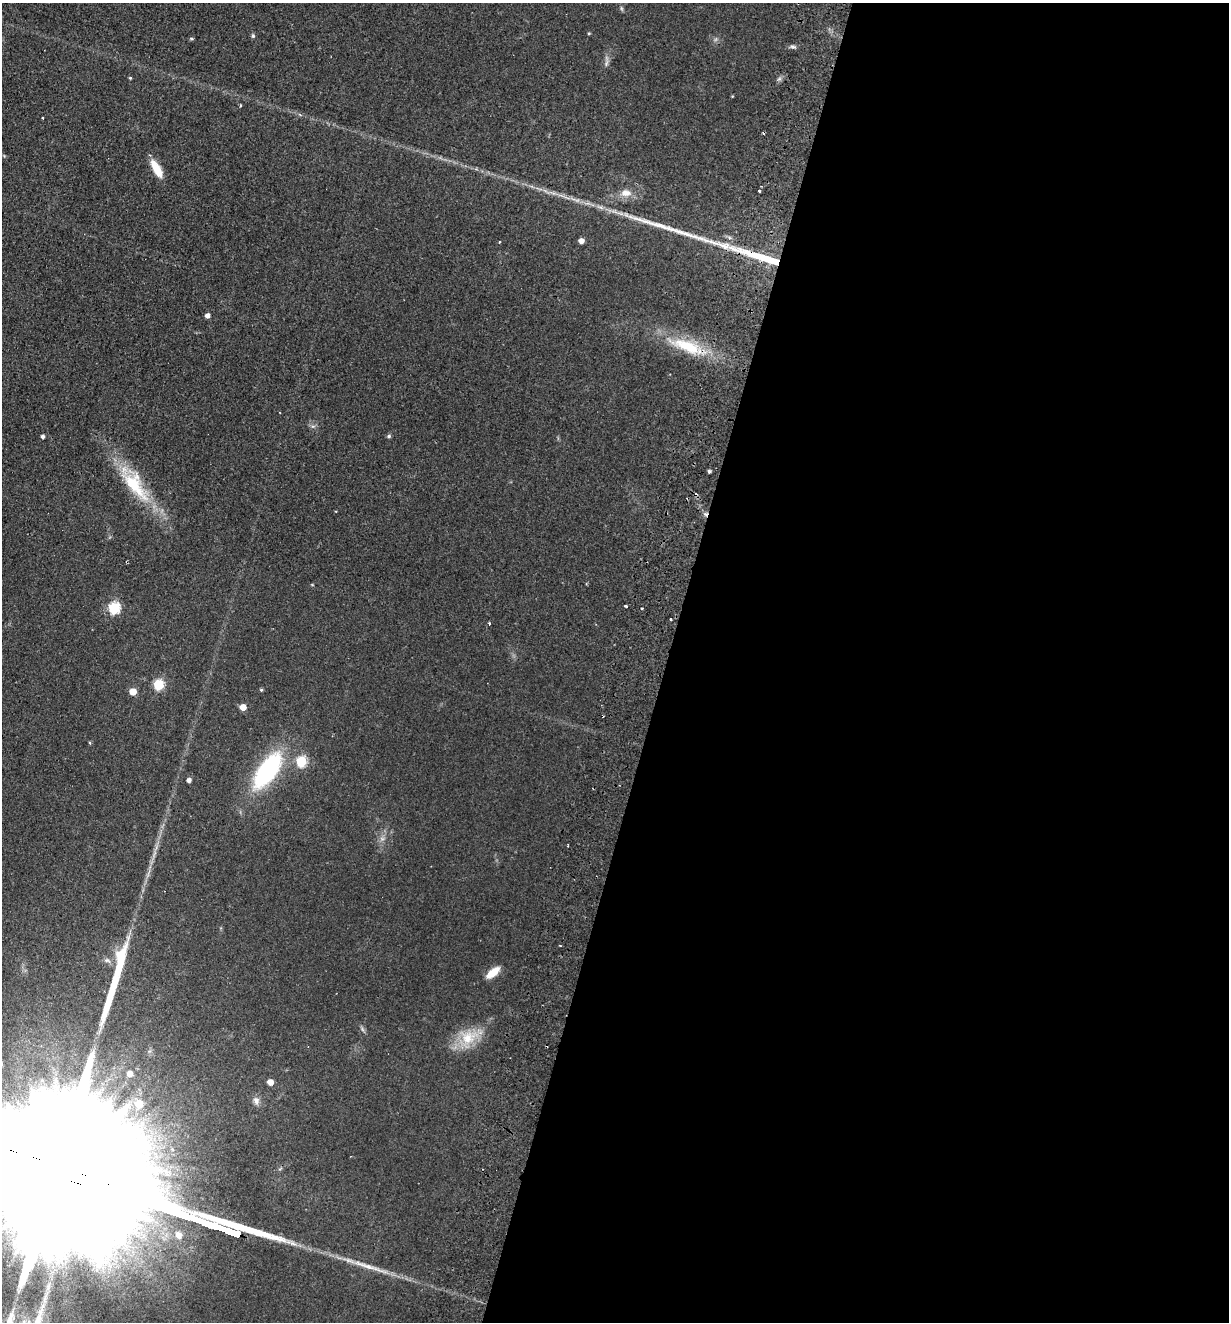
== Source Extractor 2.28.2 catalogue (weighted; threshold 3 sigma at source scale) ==
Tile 12 of 4 x 4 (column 4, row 3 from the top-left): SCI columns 3993-5219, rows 1341-2660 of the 5406 x 5319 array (HDU 1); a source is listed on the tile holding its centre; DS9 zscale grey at full resolution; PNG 1231 x 1324 px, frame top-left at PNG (2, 3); no overlay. Shown black and unused: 46% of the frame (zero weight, under 2 of 3 exposures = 3% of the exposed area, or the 3 px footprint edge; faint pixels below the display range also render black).
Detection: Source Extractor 2.28.2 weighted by HDU 2 'WHT'; one run over the whole footprint, this tile lists its part. Background 0.0953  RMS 0.011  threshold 0.0479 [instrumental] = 3 sigma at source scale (4.5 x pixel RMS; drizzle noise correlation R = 1.50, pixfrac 1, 0.05/0.05 arcsec/px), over >= 5 px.
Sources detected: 51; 1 too faint to see at this stretch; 4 cosmic-ray / hot-pixel residue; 4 long thin detections or spike segments (spike, bleed or trail) — not listed; the other 42 listed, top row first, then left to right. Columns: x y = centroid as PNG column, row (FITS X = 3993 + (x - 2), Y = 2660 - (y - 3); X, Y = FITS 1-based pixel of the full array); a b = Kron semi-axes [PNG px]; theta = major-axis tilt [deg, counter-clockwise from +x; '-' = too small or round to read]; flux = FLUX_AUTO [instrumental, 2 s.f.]
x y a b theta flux
621 8 8 3 -71 1.6
589 33 5 3 - 0.96
253 36 6 5 - 1.6
191 39 5 3 - 1.2
606 62 20 5 86 4.6
130 78 4 4 - 1.1
732 96 4 3 - 0.77
241 105 4 3 - 0.95
42 118 3 3 - 2.2
156 169 22 8 -61 19
759 190 3 3 - 3.1
626 193 16 10 -5 11
581 241 4 4 - 6.2
207 316 4 4 - 4.9
686 346 51 17 -19 51
43 436 4 3 - 2.9
389 436 5 4 - 2.1
709 471 4 4 - 2.2
135 485 50 20 -52 63
127 562 3 2 - 1.1
626 606 3 3 - 1.7
114 608 6 6 - 110
671 619 3 3 - 2.1
489 623 4 3 - 1
159 684 6 5 - 76
261 690 4 4 - 1.4
133 691 5 5 - 17
243 707 5 4 - 13
90 743 4 3 - 1.1
301 761 6 5 - 84
267 770 33 14 55 150
189 780 4 4 - 3.9
560 945 3 2 - 0.94
121 958 27 12 -87 24
107 960 9 5 -13 3.1
493 972 18 8 40 14
469 1037 29 20 19 32
130 1074 6 6 - 9.2
270 1082 5 5 - 9.9
256 1101 11 8 -72 5
139 1104 7 7 - 27
179 1235 10 8 -55 7.7
Overlapping masked pixels (flux is a lower limit): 1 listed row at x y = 127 562
Unlisted compact peaks at least as high as the median listed source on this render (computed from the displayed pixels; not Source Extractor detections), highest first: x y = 792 46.